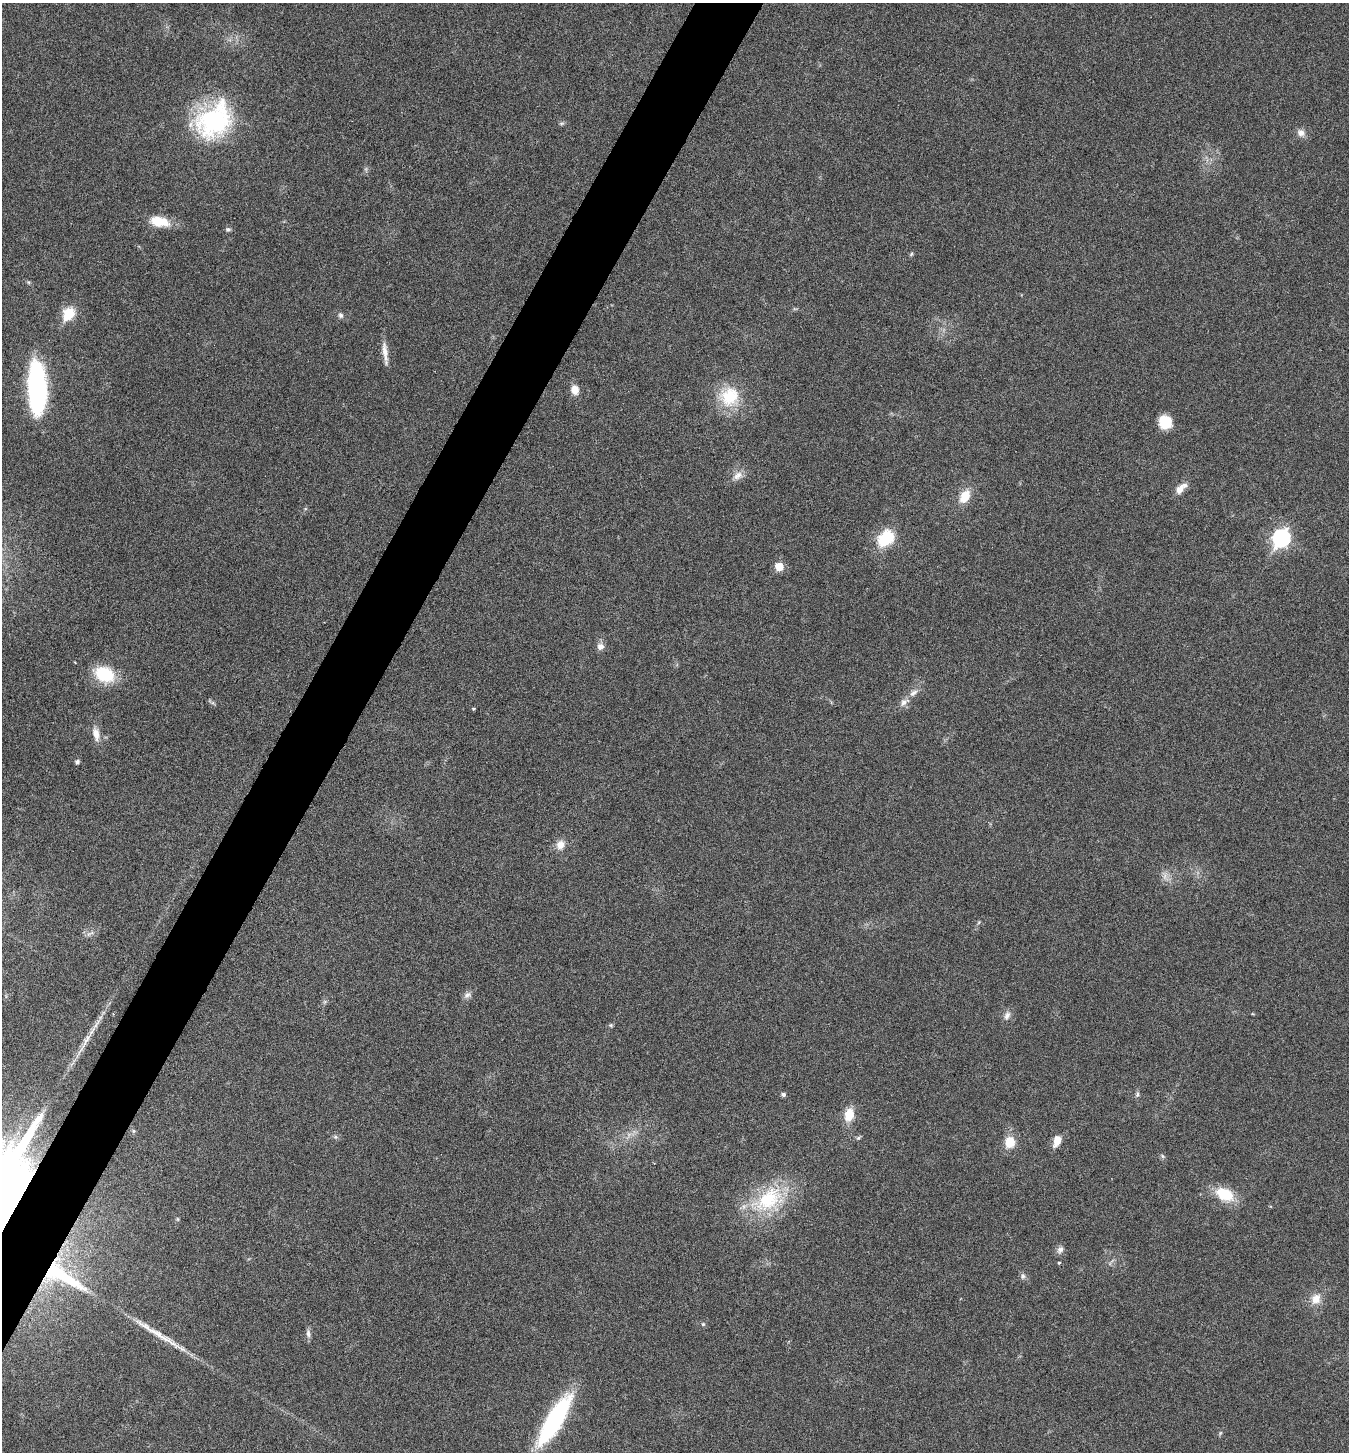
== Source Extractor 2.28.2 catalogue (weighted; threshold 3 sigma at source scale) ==
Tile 7 of 4 x 4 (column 3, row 2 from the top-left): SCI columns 2983-4329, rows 2908-4357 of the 5824 x 5817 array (HDU 1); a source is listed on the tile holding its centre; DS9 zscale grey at full resolution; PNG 1351 x 1454 px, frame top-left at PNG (2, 3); no overlay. Shown black and unused: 4% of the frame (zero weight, under 3 of 6 exposures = <1% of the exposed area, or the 3 px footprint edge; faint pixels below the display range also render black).
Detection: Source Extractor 2.28.2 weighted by HDU 2 'WHT'; one run over the whole footprint, this tile lists its part. Background 0.0356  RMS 0.0039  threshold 0.0158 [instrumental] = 3 sigma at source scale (4.09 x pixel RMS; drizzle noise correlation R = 1.36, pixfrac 0.8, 0.05/0.05 arcsec/px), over >= 5 px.
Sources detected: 55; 2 long thin detections or spike segments (spike, bleed or trail) — not listed; the other 53 listed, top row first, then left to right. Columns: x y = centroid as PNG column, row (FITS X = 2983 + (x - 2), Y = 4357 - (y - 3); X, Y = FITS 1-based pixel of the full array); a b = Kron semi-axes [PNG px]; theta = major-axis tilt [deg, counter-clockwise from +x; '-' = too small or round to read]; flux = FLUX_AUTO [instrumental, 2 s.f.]
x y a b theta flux
214 120 46 33 44 46
562 123 7 4 18 0.58
1301 133 10 9 - 2.1
159 221 23 11 -10 8.1
228 229 7 6 - 0.79
911 254 6 4 71 0.48
28 282 6 3 -71 0.44
69 314 7 6 - 23
341 315 7 6 - 0.96
385 353 30 6 -83 3.3
37 388 48 16 -87 62
575 390 11 9 -72 3.4
729 397 23 21 48 15
1165 422 14 12 -64 7.8
738 476 14 8 44 2.6
1180 489 14 8 54 3.2
965 496 14 9 60 6.8
886 538 21 15 45 13
1281 538 9 7 56 98
779 567 6 6 - 7.9
600 647 10 9 - 1.9
104 674 21 16 -25 15
913 693 13 7 36 2.1
904 702 13 8 37 2.2
473 709 3 3 - 0.58
96 734 18 9 -78 3.3
77 762 4 4 - 1.1
560 845 11 10 - 3.1
1165 876 11 5 90 1.5
467 995 11 7 40 1.4
1007 1015 11 7 60 1.8
611 1025 6 4 72 0.49
783 1094 5 4 - 1
1137 1094 6 6 - 0.78
849 1115 13 9 76 6.8
133 1131 6 4 -90 0.5
335 1137 6 5 - 0.68
1057 1141 13 8 65 3.8
1010 1142 10 9 - 7.7
1162 1156 6 4 -87 0.56
1225 1194 21 13 -25 11
769 1199 43 26 42 26
1270 1206 4 3 - 0.34
178 1219 6 4 -89 0.4
1060 1250 10 8 56 1.5
1059 1263 4 4 - 0.47
61 1275 42 7 -31 18
1023 1276 9 6 -89 1
1316 1299 15 12 59 4.1
703 1324 5 4 - 0.48
308 1333 11 6 -83 1.4
554 1421 58 15 59 45
1220 1433 6 4 71 0.48
Overlapping masked pixels (flux is a lower limit): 1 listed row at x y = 61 1275